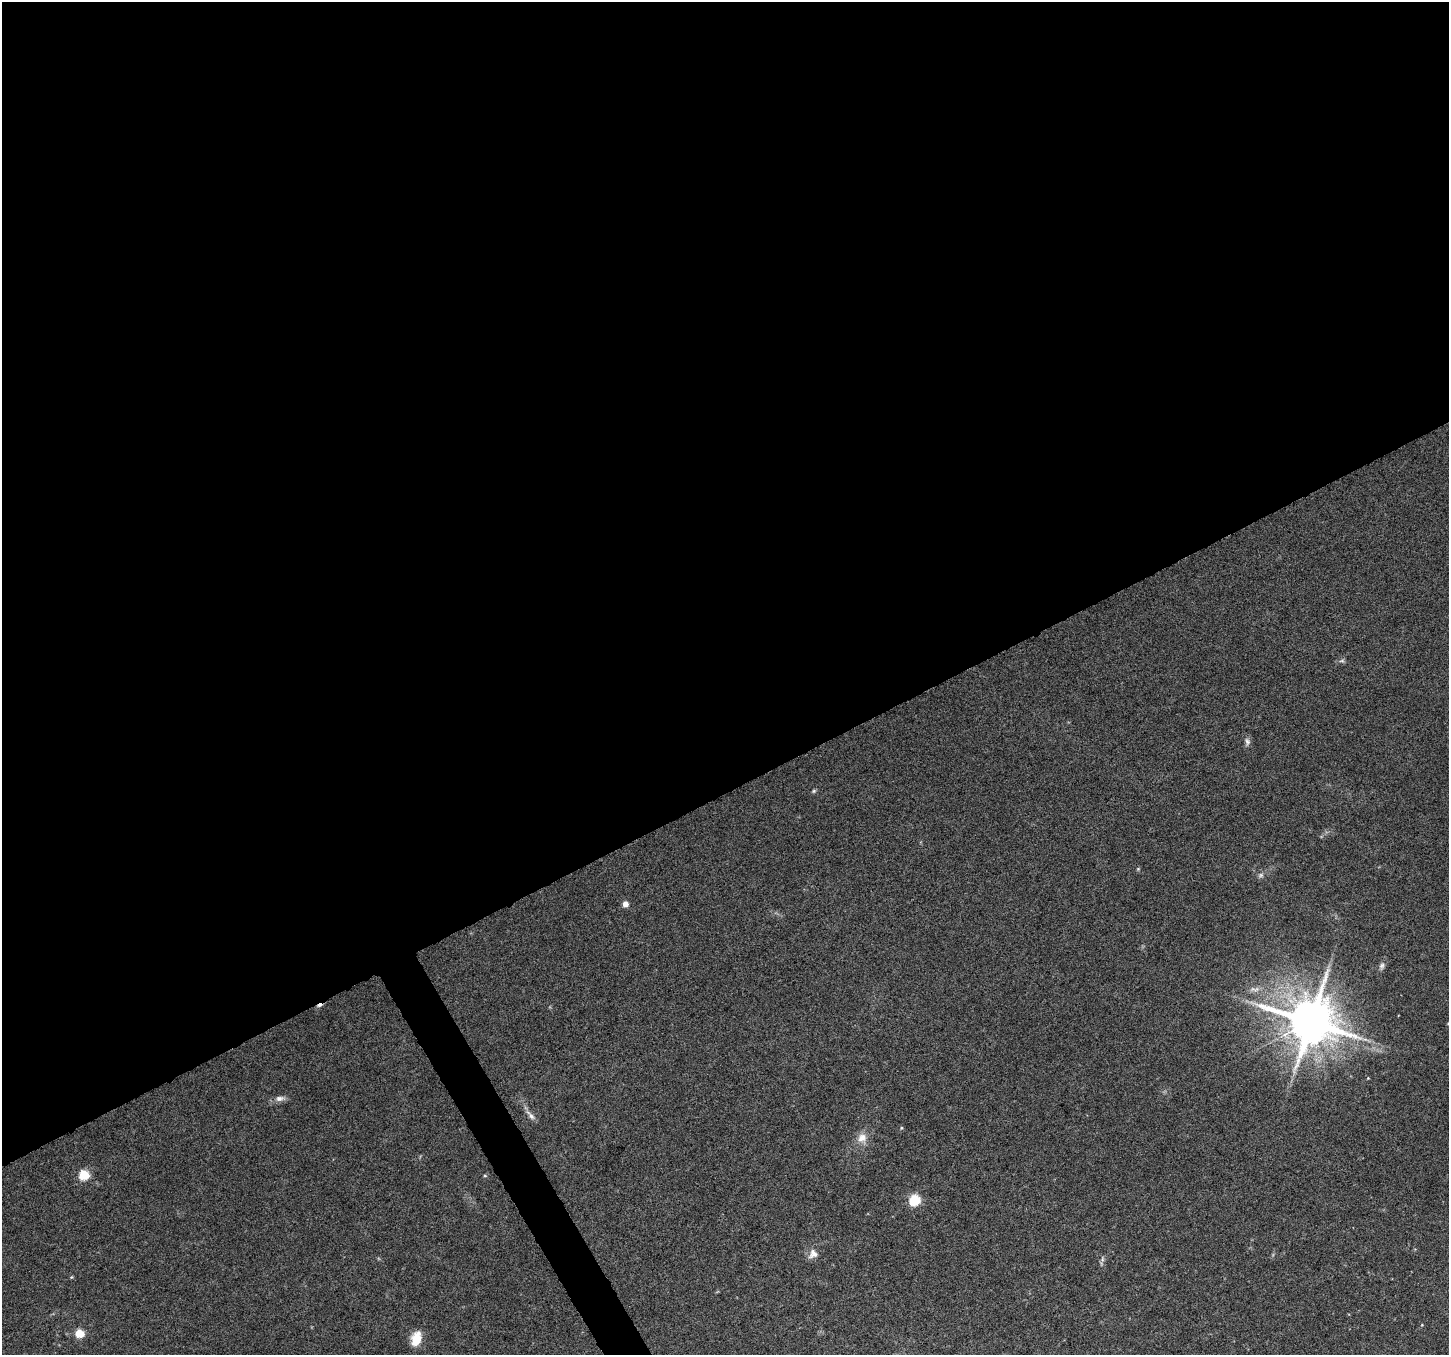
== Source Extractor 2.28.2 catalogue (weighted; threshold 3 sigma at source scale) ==
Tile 2 of 4 x 4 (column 2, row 1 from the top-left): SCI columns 1451-2897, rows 4222-5574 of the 5790 x 5677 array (HDU 1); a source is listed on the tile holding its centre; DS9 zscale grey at full resolution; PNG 1451 x 1357 px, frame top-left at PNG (2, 2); no overlay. Shown black and unused: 60% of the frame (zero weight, under 6 of 12 exposures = <1% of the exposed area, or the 3 px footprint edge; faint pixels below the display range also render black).
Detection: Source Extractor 2.28.2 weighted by HDU 2 'WHT'; one run over the whole footprint, this tile lists its part. Background 0.0373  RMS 0.0023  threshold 0.00933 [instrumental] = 3 sigma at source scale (4.09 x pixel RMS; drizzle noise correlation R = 1.36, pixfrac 0.8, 0.0396/0.0396 arcsec/px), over >= 5 px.
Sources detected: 24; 1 cosmic-ray / hot-pixel residue — not listed; the other 23 listed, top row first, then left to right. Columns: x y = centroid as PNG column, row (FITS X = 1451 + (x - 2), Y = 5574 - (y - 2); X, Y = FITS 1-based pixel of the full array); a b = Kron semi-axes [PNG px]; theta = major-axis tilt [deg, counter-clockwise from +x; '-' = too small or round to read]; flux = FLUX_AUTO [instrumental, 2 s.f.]
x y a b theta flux
1342 661 8 4 8 0.44
1247 742 12 6 -80 0.79
814 791 6 5 - 0.32
1138 869 4 4 - 0.23
1261 875 8 6 16 0.58
625 904 6 6 - 1.2
1382 966 10 7 72 0.75
1255 989 16 7 0 1.5
1310 1021 14 13 - 1200
1448 1023 4 4 - 0.22
1368 1078 4 3 - 0.15
279 1098 12 7 6 1.1
530 1115 17 6 -50 1.2
901 1128 5 3 - 0.24
862 1138 14 12 44 2.2
84 1175 5 5 - 12
485 1176 5 3 - 0.23
915 1200 6 5 - 19
813 1254 13 11 44 1.6
1102 1259 8 4 -83 0.46
71 1277 5 3 - 0.22
79 1333 5 5 - 8
416 1339 15 10 73 4.1
Isophote crosses this tile's border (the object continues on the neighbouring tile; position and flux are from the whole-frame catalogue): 1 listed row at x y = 1448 1023